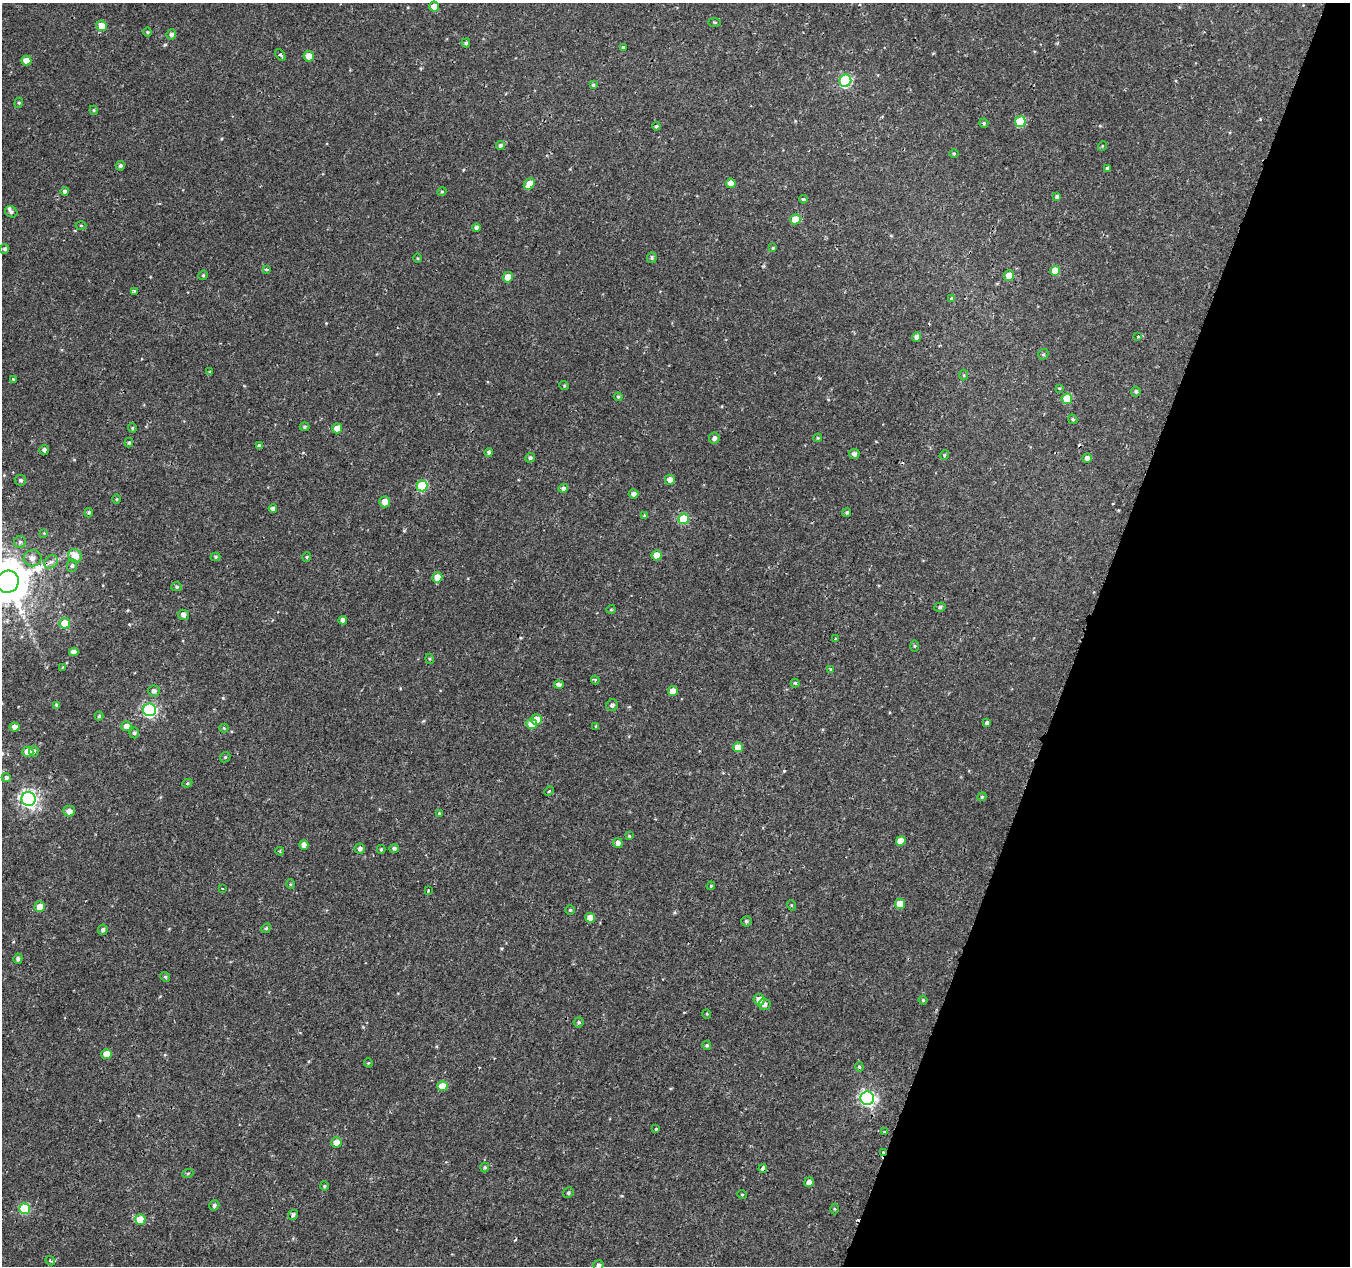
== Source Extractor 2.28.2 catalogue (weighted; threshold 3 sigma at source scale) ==
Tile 8 of 4 x 4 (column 4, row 2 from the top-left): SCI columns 4053-5400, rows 2809-4072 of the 5417 x 5589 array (HDU 1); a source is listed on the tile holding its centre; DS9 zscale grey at full resolution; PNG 1352 x 1268 px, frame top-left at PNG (2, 3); each listed source drawn as its Kron ellipse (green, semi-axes under 4 px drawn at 4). Shown black and unused: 20% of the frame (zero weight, under 2 of 3 exposures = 2% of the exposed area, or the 3 px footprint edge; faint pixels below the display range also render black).
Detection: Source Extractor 2.28.2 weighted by HDU 2 'WHT'; one run over the whole footprint, this tile lists its part. Background 9.53e-04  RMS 0.0026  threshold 0.0118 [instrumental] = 3 sigma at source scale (4.5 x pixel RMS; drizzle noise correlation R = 1.50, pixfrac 1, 0.0396/0.0396 arcsec/px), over >= 5 px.
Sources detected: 187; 4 cosmic-ray / hot-pixel residue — neither listed nor drawn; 1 inside a brighter listed object's ellipse — not listed separately; the other 182 listed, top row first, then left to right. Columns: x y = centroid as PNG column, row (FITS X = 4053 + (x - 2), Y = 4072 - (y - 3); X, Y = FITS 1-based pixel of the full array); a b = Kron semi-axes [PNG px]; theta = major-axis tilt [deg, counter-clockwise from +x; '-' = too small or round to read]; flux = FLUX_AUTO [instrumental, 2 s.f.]
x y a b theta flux
434 7 5 5 - 2.6
715 22 6 3 0 0.27
102 26 5 5 - 2.8
147 32 4 4 - 0.29
171 34 5 5 - 0.9
466 43 4 4 - 0.39
623 47 3 3 - 0.31
280 55 7 3 -53 0.77
309 56 5 5 - 2.2
26 61 5 5 - 2.4
845 81 6 6 - 24
593 85 4 4 - 0.34
19 103 5 4 - 0.34
94 110 4 4 - 0.29
1020 122 5 5 - 10
984 123 5 4 - 0.32
656 126 4 3 - 0.39
500 145 4 4 - 0.55
1102 146 5 3 - 0.22
954 153 4 3 - 0.26
120 166 5 4 - 0.57
1107 168 4 3 - 0.69
731 183 5 5 - 1.9
529 184 6 5 - 4.1
65 191 4 4 - 1.2
442 192 5 4 - 0.35
1057 196 4 4 - 0.56
803 199 4 3 - 0.54
11 212 6 5 - 0.66
795 219 5 5 - 3.2
81 226 5 3 - 0.25
476 227 4 4 - 0.66
773 248 4 3 - 0.3
5 249 5 4 - 0.57
418 258 5 3 - 0.25
652 258 5 5 - 0.43
266 269 4 3 - 0.5
1055 271 5 5 - 4.4
203 275 5 4 - 0.32
1009 276 5 5 - 2.9
508 277 5 5 - 3.8
134 291 3 3 - 0.41
952 299 4 3 - 1.7
1138 336 3 3 - 1
916 337 5 4 - 0.78
1043 354 5 5 - 0.36
210 372 4 4 - 0.29
964 375 5 3 - 0.29
13 379 3 3 - 0.44
564 385 5 3 - 0.26
1059 388 4 2 - 0.2
1136 391 5 5 - 0.53
618 397 4 3 - 0.3
1067 399 5 5 - 6.5
1073 419 5 4 - 0.36
304 427 5 4 - 0.34
132 428 4 4 - 0.33
337 428 5 5 - 2.3
714 438 5 5 - 0.86
818 438 4 4 - 0.28
129 443 5 4 - 0.35
259 446 4 4 - 0.79
44 450 5 4 - 0.59
489 452 4 4 - 0.46
854 454 5 5 - 0.92
944 455 5 4 - 0.32
530 458 5 4 - 0.5
1087 458 4 4 - 1.1
21 480 5 5 - 0.6
670 480 5 5 - 1.4
422 486 5 5 - 12
563 488 5 4 - 0.68
634 494 5 4 - 0.99
116 499 5 3 - 0.24
385 502 5 5 - 2.1
273 508 4 4 - 0.8
847 512 4 4 - 0.39
89 513 4 3 - 0.36
645 516 3 3 - 0.43
684 519 5 5 - 9
44 533 4 4 - 0.2
20 542 6 6 - 0.5
656 555 5 5 - 3.1
75 556 7 6 - 3.9
215 557 5 4 - 0.35
307 557 5 4 - 0.31
32 558 9 8 - 1.4
51 562 7 6 - 0.93
72 566 6 5 - 0.59
437 577 5 5 - 2.4
8 582 11 11 - 1000
177 587 5 4 - 0.39
940 607 6 4 17 0.4
611 609 4 3 - 0.2
183 615 5 5 - 1
343 620 4 4 - 0.87
65 623 5 5 - 4.5
835 639 3 2 - 0.33
914 646 5 3 - 0.28
74 652 4 4 - 1.3
430 659 5 3 - 0.28
62 667 3 2 - 0.28
831 670 4 3 - 1.5
595 680 4 4 - 0.39
795 683 4 4 - 0.34
559 685 4 4 - 0.83
154 691 5 5 - 0.87
673 691 5 4 - 2.2
612 705 6 5 - 0.66
57 706 4 4 - 0.54
149 710 6 6 - 43
99 716 4 4 - 0.31
536 720 5 5 - 3.2
987 723 4 3 - 0.66
532 724 5 5 - 2.9
126 726 5 5 - 1.6
596 726 3 3 - 0.3
14 727 5 4 - 1.2
224 728 4 4 - 0.25
134 733 5 4 - 0.51
738 747 5 5 - 2.8
34 751 5 5 - 0.74
28 752 5 5 - 3
225 757 5 4 - 0.38
6 778 4 4 - 0.53
187 783 5 4 - 0.34
549 791 5 3 - 0.26
982 797 4 4 - 0.34
29 799 7 7 - 93
69 811 6 5 - 1.4
439 813 4 4 - 0.27
629 836 4 4 - 0.27
901 841 5 5 - 2.8
618 843 5 4 - 1.1
304 845 5 4 - 1.2
394 848 5 4 - 0.56
360 849 5 5 - 0.82
381 849 4 4 - 0.37
280 851 4 3 - 0.31
290 884 5 3 - 0.25
711 886 4 3 - 0.27
222 889 3 2 - 0.25
428 890 3 3 - 0.21
900 904 5 5 - 2.9
791 905 5 3 - 0.24
40 907 5 5 - 2.6
570 910 5 5 - 0.34
590 918 5 5 - 2.4
746 921 5 5 - 0.52
266 928 5 4 - 0.32
103 930 5 5 - 0.66
18 959 5 4 - 0.71
165 977 5 4 - 0.37
759 1000 6 5 - 2.3
923 1000 4 4 - 0.32
764 1004 6 5 - 1.1
707 1014 5 3 - 0.21
579 1022 5 5 - 0.45
707 1045 4 3 - 0.3
107 1054 5 5 - 2.9
368 1063 4 4 - 0.29
859 1067 5 4 - 0.32
442 1086 5 5 - 3.4
867 1098 7 6 - 63
656 1128 3 3 - 0.67
885 1132 4 3 - 0.44
336 1142 5 5 - 2.2
883 1152 3 3 - 0.21
485 1167 5 4 - 0.36
763 1168 4 3 - 2.3
188 1173 6 3 20 0.27
809 1182 5 4 - 1.2
324 1186 4 4 - 0.28
568 1193 5 5 - 0.42
742 1194 5 3 - 0.22
214 1205 5 4 - 0.57
25 1208 5 5 - 12
834 1209 5 3 - 0.25
293 1215 5 4 - 0.56
140 1219 5 5 - 3.6
50 1261 5 3 - 0.47
598 1265 5 5 - 0.7
Overlapping masked pixels (flux is a lower limit): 3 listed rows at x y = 952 299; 883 1152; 763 1168
Isophote crosses this tile's border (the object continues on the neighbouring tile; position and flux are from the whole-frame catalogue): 2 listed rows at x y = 8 582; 598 1265